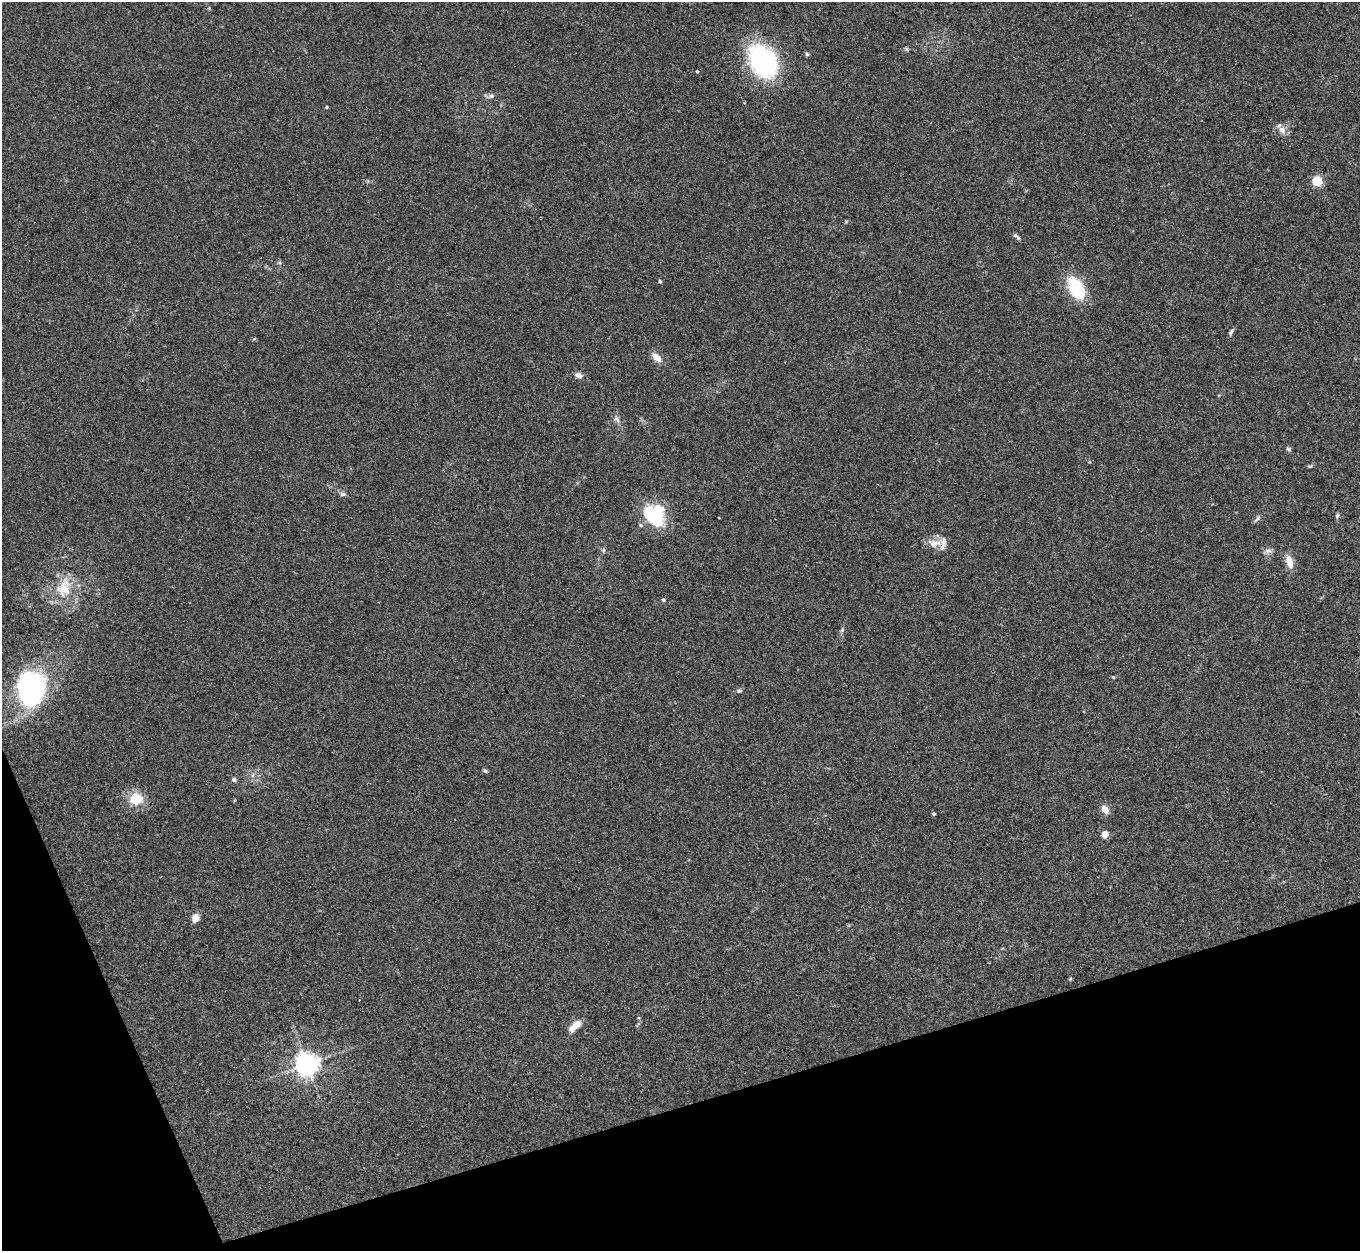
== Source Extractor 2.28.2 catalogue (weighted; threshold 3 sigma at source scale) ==
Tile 14 of 4 x 4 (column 2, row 4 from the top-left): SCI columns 1371-2728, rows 286-1534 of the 5454 x 5439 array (HDU 1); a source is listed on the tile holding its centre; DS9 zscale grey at full resolution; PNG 1362 x 1253 px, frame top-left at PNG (2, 2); no overlay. Shown black and unused: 15% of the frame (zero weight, under 3 of 4 exposures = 1% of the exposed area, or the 3 px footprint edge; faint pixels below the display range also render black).
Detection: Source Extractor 2.28.2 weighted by HDU 2 'WHT'; one run over the whole footprint, this tile lists its part. Background 0.0606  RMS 0.0052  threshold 0.0236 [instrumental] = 3 sigma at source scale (4.5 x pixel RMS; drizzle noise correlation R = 1.50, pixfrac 1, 0.05/0.05 arcsec/px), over >= 5 px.
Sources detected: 46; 1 cosmic-ray / hot-pixel residue — not listed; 2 inside a brighter listed object's ellipse — not listed separately; the other 43 listed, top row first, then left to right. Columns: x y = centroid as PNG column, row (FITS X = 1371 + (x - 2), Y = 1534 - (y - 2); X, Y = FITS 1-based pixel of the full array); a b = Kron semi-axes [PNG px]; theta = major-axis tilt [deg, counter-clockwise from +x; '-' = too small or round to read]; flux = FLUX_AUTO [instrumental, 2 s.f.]
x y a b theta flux
906 49 6 4 -89 0.7
807 54 5 5 - 0.88
763 61 29 20 -59 94
697 71 4 3 - 0.63
491 96 8 6 14 1.5
327 107 4 3 - 0.65
1282 130 12 9 -51 3.6
1317 181 5 5 - 35
1015 235 8 5 -36 1.3
660 281 5 4 - 0.81
1076 288 31 17 -60 21
1231 332 9 4 56 1.2
254 339 6 3 19 0.53
657 357 16 9 -45 4
579 375 11 7 -18 2.3
617 419 13 6 -52 2.1
1288 449 7 5 -23 0.92
1310 466 6 4 12 0.74
343 494 8 5 3 1.3
654 515 26 23 -7 27
1337 515 7 5 64 0.95
1257 519 13 3 44 1.2
934 543 25 12 7 6.9
603 550 8 4 82 0.87
1268 551 11 7 15 2.1
1289 562 18 9 -75 5.5
64 588 31 21 74 18
663 600 5 5 - 0.82
842 630 6 4 47 0.84
1113 677 4 3 - 0.45
31 688 30 24 88 94
739 691 8 5 13 1
485 771 7 5 -61 0.82
253 775 7 4 71 1.1
234 780 6 5 - 1.2
136 799 13 11 9 13
1105 809 9 6 -52 4.6
934 814 4 4 - 0.84
1105 834 5 4 - 10
195 918 5 4 - 16
1070 979 5 4 - 0.55
575 1026 17 8 41 5.7
307 1064 7 7 - 460